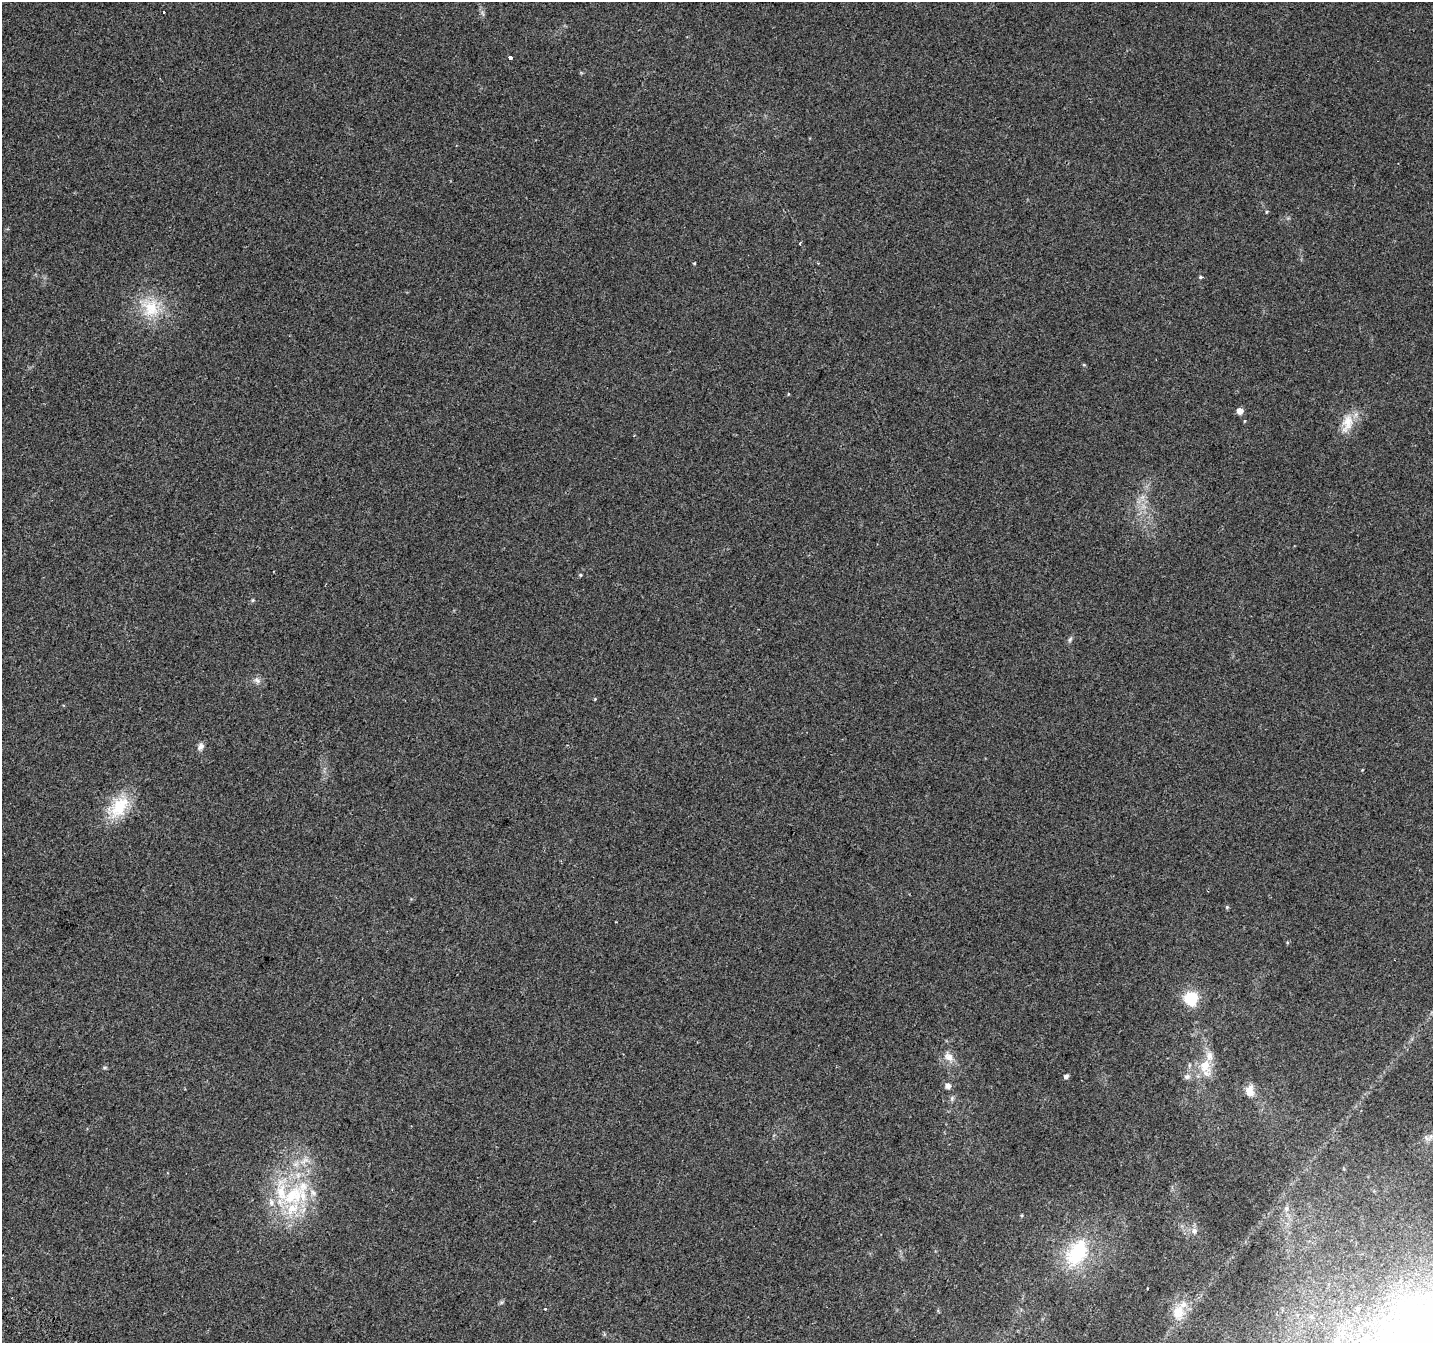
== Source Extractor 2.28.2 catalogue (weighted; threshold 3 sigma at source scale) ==
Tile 7 of 4 x 4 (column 3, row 2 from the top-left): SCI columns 2900-4330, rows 3003-4343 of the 5790 x 5939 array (HDU 1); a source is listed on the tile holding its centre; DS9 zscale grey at full resolution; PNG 1435 x 1345 px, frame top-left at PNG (2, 2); no overlay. Shown black and unused: <1% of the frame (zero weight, under 2 of 3 exposures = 3% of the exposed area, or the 3 px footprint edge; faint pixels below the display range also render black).
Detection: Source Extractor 2.28.2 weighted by HDU 2 'WHT'; one run over the whole footprint, this tile lists its part. Background 0.0882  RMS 0.0083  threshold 0.0372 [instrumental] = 3 sigma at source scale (4.5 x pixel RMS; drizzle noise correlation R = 1.50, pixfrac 1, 0.0396/0.0396 arcsec/px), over >= 5 px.
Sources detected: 38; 1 cosmic-ray / hot-pixel residue — not listed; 5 inside a brighter listed object's ellipse — not listed separately; the other 32 listed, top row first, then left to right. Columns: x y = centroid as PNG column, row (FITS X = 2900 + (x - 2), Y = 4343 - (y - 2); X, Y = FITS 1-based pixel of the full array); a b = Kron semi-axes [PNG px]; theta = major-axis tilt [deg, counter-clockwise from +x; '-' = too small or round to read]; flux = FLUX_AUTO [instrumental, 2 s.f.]
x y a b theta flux
164 12 3 3 - 4.2
510 58 4 3 - 9.4
1267 212 5 3 - 0.86
800 244 4 2 - 0.74
694 263 4 3 - 0.63
1200 277 4 4 - 1
151 308 28 24 88 30
1240 411 5 4 - 9.1
1347 423 28 14 75 15
580 575 4 4 - 0.88
253 600 5 4 - 1
1070 639 9 5 63 1.7
257 680 10 6 -28 3.1
595 699 4 4 - 0.69
201 746 9 7 63 3.5
119 807 35 20 52 31
1227 907 5 4 - 1.1
1191 998 6 6 - 86
949 1057 16 11 -44 7.5
1205 1066 19 15 88 17
105 1068 7 3 8 1.1
1066 1076 5 4 - 2.4
1187 1077 9 7 7 3
948 1086 8 8 - 3.2
1250 1091 14 10 88 8
952 1098 7 5 80 1.7
293 1195 38 26 37 66
1286 1208 7 7 - 2.8
1194 1231 9 7 -79 3.8
1077 1253 38 23 58 56
1147 1289 2 2 - 0.92
1178 1312 22 16 86 15